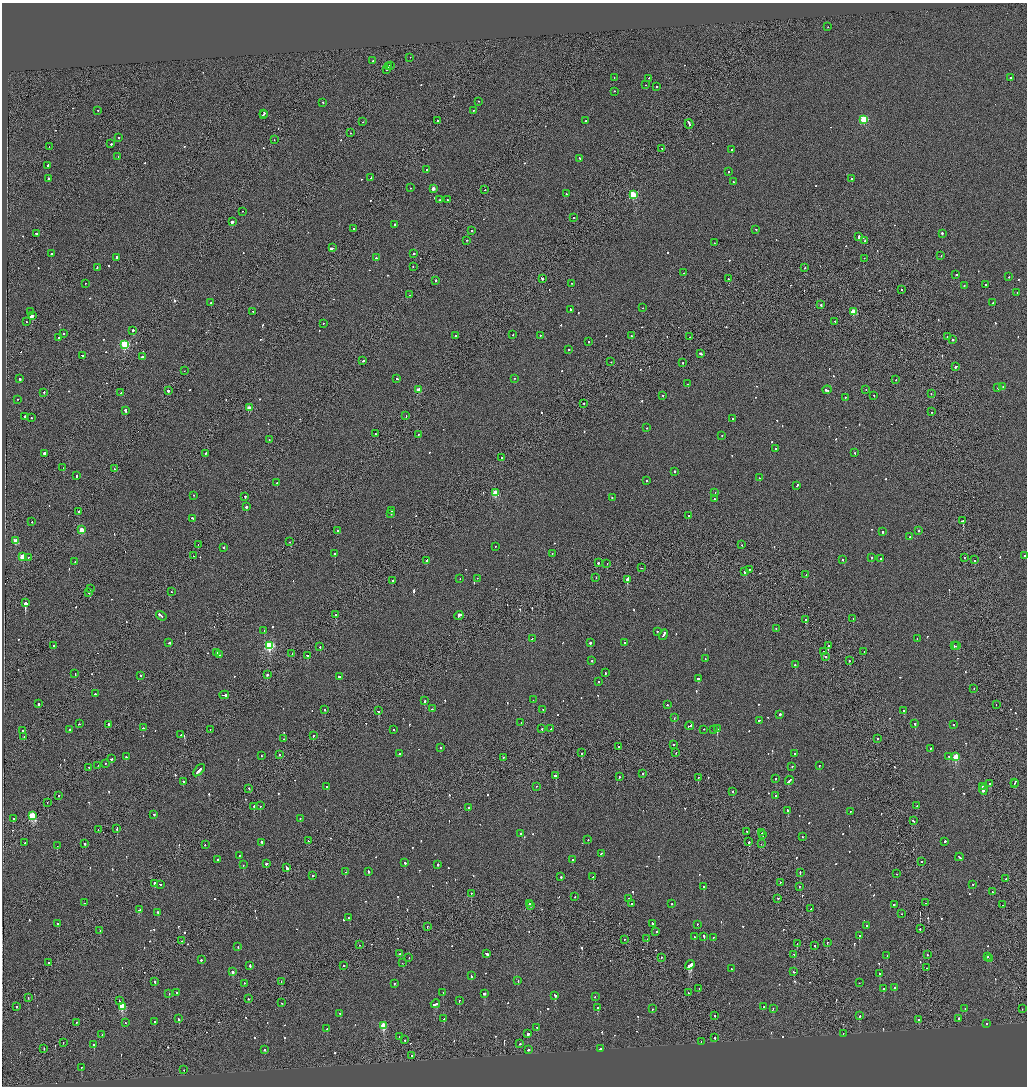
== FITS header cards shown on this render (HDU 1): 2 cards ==
NAXIS1  =                 2050
NAXIS2  =                 2168

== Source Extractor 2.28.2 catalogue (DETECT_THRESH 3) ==
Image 2050 x 2168 px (HDU 1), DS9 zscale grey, zoomed out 1/2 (1 PNG px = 2 x 2 image px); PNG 1029 x 1088 px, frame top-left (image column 2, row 2168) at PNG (2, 3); each listed source drawn as its Kron ellipse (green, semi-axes under 4 px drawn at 4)
Background -0.0875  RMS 0.067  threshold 0.202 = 3 sigma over >= 5 px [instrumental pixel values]
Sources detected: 836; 29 cannot appear on this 1/2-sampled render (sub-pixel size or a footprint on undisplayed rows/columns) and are neither listed nor drawn; of the other 807, the 500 brightest by FLUX_AUTO listed and drawn (307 fainter detections omitted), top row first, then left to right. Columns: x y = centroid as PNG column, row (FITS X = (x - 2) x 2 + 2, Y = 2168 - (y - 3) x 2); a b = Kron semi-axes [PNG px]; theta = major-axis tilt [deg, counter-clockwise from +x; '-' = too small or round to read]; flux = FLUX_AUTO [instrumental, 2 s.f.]
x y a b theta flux
828 27 2 1 - 55
410 58 2 1 - 53
373 61 2 2 - 57
390 66 2 2 - 160
388 67 2 1 - 810
386 70 2 1 - 150
614 78 2 2 - 83
1010 78 2 2 - 430
648 79 3 2 - 130
646 85 2 1 - 72
657 87 2 2 - 75
614 92 2 2 - 80
479 102 2 2 - 53
323 103 2 1 - 94
98 111 2 2 - 63
473 111 2 2 - 74
264 114 2 2 - 300
263 115 2 1 - 81
864 120 3 3 - 830
437 121 3 2 - 120
586 121 2 2 - 92
363 122 2 1 - 59
689 124 5 2 - 810
350 133 2 1 - 75
119 138 2 2 - 110
274 140 2 1 - 85
111 144 2 1 - 300
49 147 2 1 - 95
662 149 2 1 - 230
732 150 2 1 - 190
118 157 2 1 - 70
580 159 2 2 - 65
48 166 2 2 - 550
426 170 2 2 - 98
728 172 2 1 - 100
371 178 3 2 - 230
48 179 2 2 - 480
852 179 2 2 - 690
733 182 2 2 - 130
410 188 2 1 - 72
433 189 3 2 - 130
485 190 2 2 - 77
566 194 2 2 - 53
633 195 3 3 - 920
440 200 2 2 - 160
447 200 2 2 - 100
242 212 2 1 - 110
574 218 2 2 - 90
232 222 3 2 - 1700
395 225 2 2 - 71
353 229 2 1 - 81
756 230 2 2 - 83
472 231 2 2 - 61
36 234 2 2 - 430
942 234 2 2 - 400
859 237 3 2 - 500
467 241 2 2 - 62
865 241 2 2 - 61
714 243 2 2 - 57
332 248 3 2 - 390
51 254 2 2 - 610
414 254 2 2 - 140
941 256 2 1 - 120
117 258 2 2 - 94
376 258 2 2 - 200
864 259 2 1 - 59
413 267 2 2 - 72
97 268 2 2 - 110
805 268 2 1 - 70
684 273 2 1 - 60
956 275 2 2 - 64
1009 277 2 2 - 75
542 279 2 2 - 660
728 279 2 2 - 71
436 281 2 2 - 130
85 284 2 2 - 250
571 284 2 1 - 66
986 285 2 2 - 230
964 286 2 2 - 86
901 290 2 1 - 110
1017 293 2 2 - 78
410 295 2 1 - 96
211 303 2 2 - 60
993 303 2 2 - 97
821 305 2 2 - 170
642 308 2 2 - 65
571 310 3 2 - 230
30 312 2 2 - 69
253 312 2 2 - 62
854 312 3 3 - 420
32 316 3 2 - 4600
26 322 2 1 - 69
835 322 2 2 - 54
323 324 2 2 - 70
133 331 2 2 - 780
64 334 2 2 - 53
512 335 2 1 - 89
456 336 2 2 - 67
540 336 2 2 - 110
631 336 2 2 - 57
690 337 2 2 - 75
948 337 3 2 - 71
59 338 2 2 - 220
953 340 2 2 - 100
588 342 2 2 - 76
125 345 3 3 - 1200
569 350 2 2 - 95
701 354 3 2 - 240
82 356 2 2 - 110
142 357 2 2 - 630
363 361 2 2 - 250
611 362 2 1 - 66
683 363 2 2 - 110
956 367 3 2 - 220
184 371 2 1 - 75
20 379 2 2 - 350
397 379 2 2 - 92
514 379 2 2 - 56
896 380 2 1 - 73
687 384 2 1 - 90
1003 387 2 1 - 73
998 388 2 2 - 140
418 390 3 2 - 210
827 390 4 2 - 310
866 390 2 1 - 61
168 391 2 2 - 710
44 393 2 2 - 99
121 393 3 2 - 200
931 394 2 2 - 69
662 396 2 2 - 94
874 396 2 1 - 72
845 398 2 2 - 100
17 400 2 1 - 74
584 404 2 1 - 69
249 408 2 2 - 200
126 411 4 2 - 900
932 412 2 2 - 100
406 416 2 1 - 180
25 417 3 2 - 310
31 418 2 2 - 130
733 419 2 2 - 92
647 428 2 2 - 75
375 434 2 2 - 70
418 435 2 1 - 350
722 436 2 2 - 62
269 440 2 2 - 87
775 449 2 2 - 110
855 453 2 2 - 72
44 454 2 2 - 330
206 454 2 2 - 160
502 458 2 2 - 110
63 468 2 2 - 78
114 469 2 1 - 68
674 472 2 2 - 100
76 476 2 2 - 200
759 478 2 2 - 210
646 481 2 2 - 61
277 483 2 2 - 110
797 486 2 2 - 510
495 493 3 3 - 590
715 493 2 1 - 72
194 496 2 2 - 73
245 497 2 2 - 320
612 498 2 2 - 66
714 499 2 2 - 74
246 507 2 2 - 420
391 511 2 2 - 92
78 512 3 1 - 220
391 514 2 2 - 68
688 516 2 2 - 75
192 519 2 2 - 160
963 521 2 2 - 770
32 522 2 2 - 56
82 530 3 2 - 330
338 531 2 2 - 150
919 531 2 2 - 100
882 532 2 2 - 140
910 537 2 2 - 60
16 541 3 3 - 310
290 542 2 2 - 66
198 545 2 2 - 120
742 545 2 1 - 120
495 547 2 2 - 53
224 548 2 2 - 130
335 554 2 2 - 200
552 554 2 2 - 63
193 556 2 1 - 55
1024 556 2 2 - 200
22 557 3 3 - 390
28 558 2 1 - 76
871 558 2 2 - 60
964 558 2 2 - 63
881 559 2 2 - 190
843 560 2 2 - 80
975 560 2 2 - 100
427 561 2 2 - 510
75 562 3 2 - 250
598 563 2 2 - 300
607 564 2 2 - 56
641 568 2 2 - 150
749 570 2 1 - 120
744 572 2 2 - 86
806 575 2 1 - 99
596 578 2 1 - 60
460 579 2 2 - 53
477 579 2 1 - 73
627 580 2 2 - 1600
393 581 2 2 - 280
90 589 2 1 - 59
171 592 2 1 - 53
89 593 2 1 - 110
25 603 2 2 - 3300
336 615 2 2 - 430
161 616 5 2 - 550
459 616 5 2 - 480
853 619 2 2 - 230
806 620 2 2 - 82
776 629 2 2 - 55
264 631 2 2 - 56
657 632 2 1 - 74
663 635 5 2 - 370
532 639 2 2 - 77
917 639 2 2 - 59
169 643 3 2 - 120
590 643 2 2 - 230
624 643 2 2 - 82
53 646 2 2 - 55
269 646 4 3 - 1700
828 646 2 2 - 370
954 646 2 2 - 86
957 646 2 2 - 80
320 647 2 1 - 210
823 652 2 1 - 340
864 652 2 1 - 75
217 653 2 2 - 71
292 654 2 1 - 65
219 655 2 1 - 140
308 656 3 2 - 250
825 657 2 1 - 120
705 659 2 2 - 97
592 661 2 1 - 270
849 661 2 2 - 91
795 665 2 2 - 85
605 673 2 2 - 97
75 674 2 2 - 110
267 675 2 2 - 200
141 676 2 2 - 68
339 677 2 2 - 170
698 679 2 2 - 620
598 682 2 2 - 68
974 689 2 2 - 100
95 694 2 2 - 110
224 695 5 2 - 450
533 700 2 2 - 58
425 701 2 2 - 280
38 704 2 2 - 690
667 705 2 1 - 220
996 705 2 1 - 140
432 709 2 2 - 65
325 710 2 2 - 120
543 710 2 2 - 62
378 711 2 2 - 430
903 711 2 2 - 73
780 715 2 2 - 190
674 718 2 1 - 83
759 721 2 2 - 79
521 723 2 2 - 55
79 724 2 1 - 91
915 724 2 2 - 400
109 725 3 1 - 190
953 725 2 1 - 67
690 726 4 2 - 240
143 728 2 2 - 84
542 729 2 2 - 170
551 729 2 1 - 80
717 729 2 2 - 1000
70 730 2 2 - 130
210 730 2 1 - 90
393 730 2 2 - 59
704 730 2 2 - 95
713 730 2 2 - 180
23 731 2 2 - 170
181 735 2 1 - 60
313 736 2 2 - 220
24 737 2 2 - 100
284 739 2 2 - 60
878 739 2 1 - 84
673 745 2 1 - 84
618 747 2 2 - 180
440 748 2 2 - 130
930 749 2 2 - 110
582 753 2 2 - 100
676 753 2 2 - 69
399 754 2 2 - 53
795 754 2 2 - 56
280 755 2 2 - 54
261 756 2 2 - 100
126 757 2 2 - 190
949 757 2 2 - 63
956 757 3 3 - 630
503 758 2 1 - 140
111 759 3 2 - 130
105 764 2 1 - 86
98 766 2 1 - 64
819 766 2 2 - 63
792 767 2 2 - 63
89 768 2 2 - 85
199 771 7 2 48 380
643 774 2 2 - 79
556 776 3 2 - 600
619 777 2 2 - 190
698 778 2 1 - 75
775 779 2 2 - 84
789 781 4 2 - 330
183 782 2 2 - 610
1015 783 2 2 - 170
990 784 3 2 - 120
1014 784 3 1 - 220
327 787 2 2 - 100
536 787 2 1 - 140
982 787 2 2 - 180
249 789 2 2 - 77
984 790 5 2 - 460
733 791 2 2 - 68
58 796 2 1 - 68
775 796 2 2 - 93
47 803 2 1 - 55
260 806 2 2 - 92
917 806 2 2 - 53
254 807 2 2 - 180
468 808 2 2 - 140
788 811 2 2 - 980
850 812 2 1 - 64
154 815 2 2 - 130
32 816 3 3 - 1100
14 819 2 2 - 96
300 819 2 2 - 150
913 821 3 2 - 240
117 829 3 1 - 200
98 830 2 1 - 89
747 832 2 1 - 72
762 833 2 1 - 86
520 834 2 1 - 57
763 835 2 2 - 94
803 837 2 2 - 87
588 840 2 2 - 130
308 841 2 2 - 85
749 842 2 2 - 350
945 842 2 2 - 190
25 843 2 2 - 200
262 843 3 2 - 260
85 844 2 2 - 780
761 844 2 1 - 110
205 845 2 2 - 83
57 846 2 1 - 130
601 854 3 2 - 150
239 856 2 2 - 87
959 857 4 2 - 270
217 860 2 2 - 160
573 860 2 2 - 150
921 862 2 2 - 56
405 863 2 2 - 280
266 864 2 2 - 1100
243 865 2 2 - 150
438 865 2 2 - 91
287 868 4 2 - 510
346 872 2 2 - 73
368 872 2 2 - 130
800 873 2 2 - 200
896 874 2 2 - 53
313 876 2 2 - 170
561 877 2 2 - 200
593 877 2 2 - 120
1006 879 2 1 - 60
780 883 2 1 - 60
154 884 2 2 - 1000
160 885 2 2 - 250
973 885 2 1 - 260
704 887 2 2 - 100
799 887 2 2 - 77
992 892 2 2 - 72
471 894 2 1 - 75
575 897 2 1 - 56
629 899 2 1 - 59
778 899 2 2 - 120
84 903 2 2 - 67
925 903 2 1 - 77
529 904 2 2 - 140
632 904 2 2 - 96
672 904 2 2 - 75
894 905 2 2 - 160
1002 905 2 1 - 65
531 906 2 2 - 130
811 909 2 2 - 750
139 910 3 2 - 200
158 913 2 2 - 110
901 914 2 1 - 130
348 918 2 2 - 60
58 924 2 2 - 170
653 924 2 2 - 640
697 925 2 2 - 100
867 926 2 2 - 100
427 927 2 1 - 180
920 929 2 2 - 78
100 931 2 2 - 59
656 932 2 2 - 73
859 936 3 2 - 170
695 937 2 2 - 79
704 937 3 2 - 150
713 938 2 2 - 61
647 939 2 1 - 63
624 940 2 2 - 78
182 941 2 1 - 57
827 943 2 2 - 55
797 944 2 2 - 76
359 945 2 2 - 68
815 946 2 2 - 73
238 947 2 2 - 130
400 954 2 2 - 190
487 954 3 2 - 220
794 955 2 2 - 77
927 955 2 2 - 190
887 956 2 2 - 56
988 957 2 2 - 53
409 958 2 2 - 61
661 958 2 2 - 64
990 959 2 2 - 230
201 960 2 2 - 200
48 963 2 1 - 330
402 963 2 1 - 53
690 965 5 2 - 1800
250 966 3 2 - 170
344 966 2 2 - 93
927 968 2 2 - 54
731 969 2 2 - 54
232 972 3 2 - 89
794 972 3 2 - 150
880 974 2 2 - 66
471 976 2 2 - 100
518 981 2 2 - 75
155 982 3 2 - 160
281 982 2 1 - 64
859 983 2 1 - 79
244 984 2 1 - 410
395 984 2 2 - 72
894 988 2 2 - 110
699 989 2 1 - 59
883 989 2 2 - 100
176 993 2 2 - 120
443 993 2 2 - 61
688 993 2 1 - 120
169 994 2 2 - 62
484 994 3 2 - 250
555 996 3 2 - 260
595 997 2 1 - 53
28 998 2 2 - 150
248 999 2 2 - 67
119 1001 2 1 - 74
459 1001 2 2 - 170
282 1003 2 2 - 60
435 1004 4 2 - 250
16 1007 2 2 - 170
122 1007 3 3 - 760
764 1007 2 2 - 120
598 1008 2 2 - 430
653 1009 2 2 - 56
773 1009 2 2 - 79
965 1009 2 2 - 66
1022 1009 2 1 - 58
340 1014 2 2 - 140
715 1016 2 1 - 160
859 1016 2 2 - 220
178 1019 3 2 - 170
444 1019 2 1 - 230
958 1019 2 2 - 480
919 1020 2 2 - 84
155 1022 2 2 - 78
76 1023 2 1 - 97
126 1023 2 2 - 60
987 1024 2 2 - 100
383 1026 4 3 - 560
537 1028 2 2 - 190
327 1029 2 2 - 130
528 1034 2 2 - 940
843 1034 2 1 - 59
102 1035 2 2 - 64
400 1037 2 2 - 130
715 1038 2 1 - 490
405 1040 2 1 - 120
701 1042 2 2 - 72
63 1043 2 1 - 53
520 1044 2 2 - 99
94 1045 2 2 - 130
44 1049 2 1 - 75
601 1049 3 2 - 57
264 1050 2 2 - 110
528 1050 2 2 - 250
411 1056 2 2 - 60
81 1068 2 2 - 66
184 1070 2 2 - 55
At the frame edge (FLAGS 8, measured only in part): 1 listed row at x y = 1024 556
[307 fainter detections neither listed nor drawn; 29 sub-pixel or undisplayed-footprint detections neither listed nor drawn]